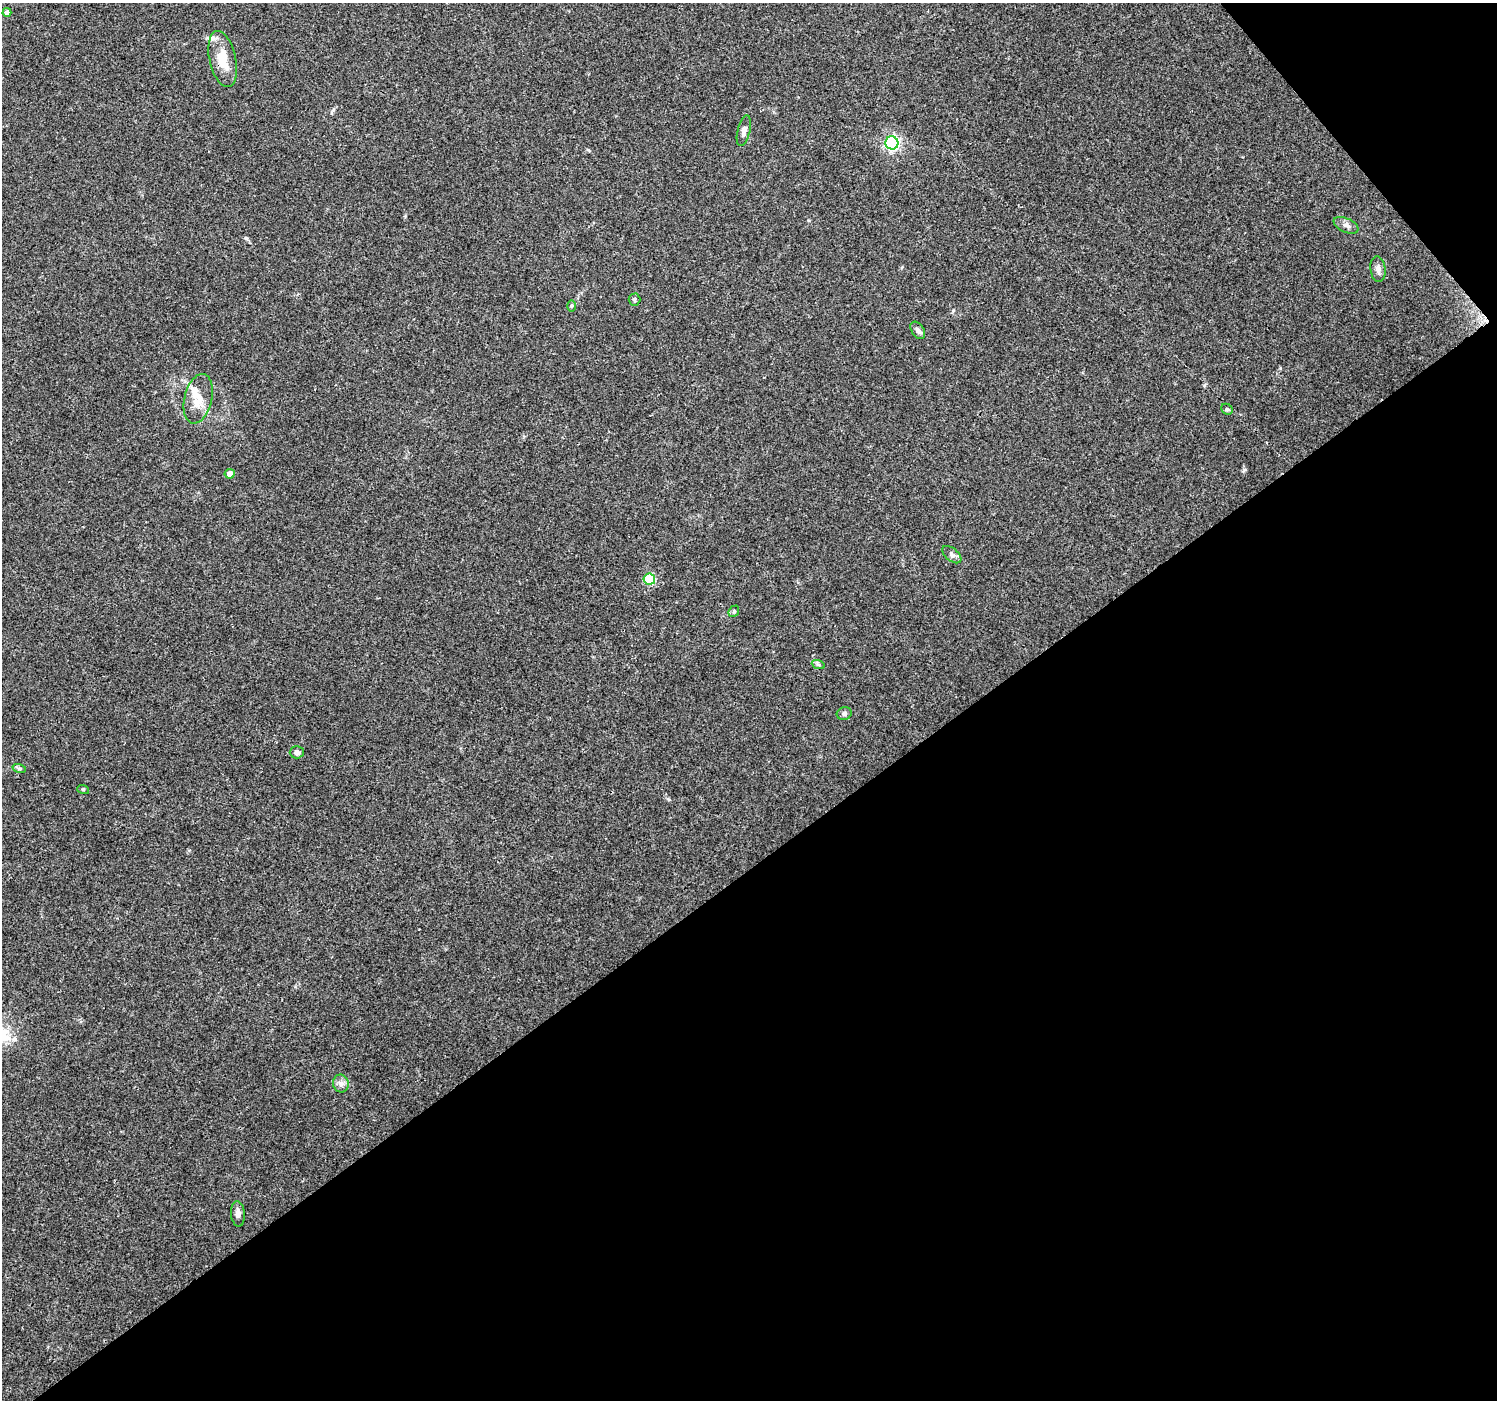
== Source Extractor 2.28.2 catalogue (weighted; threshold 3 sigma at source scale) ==
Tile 12 of 4 x 4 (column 4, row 3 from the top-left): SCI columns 4485-5979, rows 1535-2932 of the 5984 x 5930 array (HDU 1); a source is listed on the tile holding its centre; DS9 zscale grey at full resolution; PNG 1499 x 1402 px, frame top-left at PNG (2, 3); each listed source drawn as its Kron ellipse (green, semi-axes under 4 px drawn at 4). Shown black and unused: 40% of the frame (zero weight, under 3 of 4 exposures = <1% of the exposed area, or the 3 px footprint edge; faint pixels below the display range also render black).
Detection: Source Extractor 2.28.2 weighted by HDU 2 'WHT'; one run over the whole footprint, this tile lists its part. Background 0.0621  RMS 0.004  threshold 0.0182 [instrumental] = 3 sigma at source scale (4.5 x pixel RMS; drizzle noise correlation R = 1.50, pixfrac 1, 0.0396/0.0396 arcsec/px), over >= 5 px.
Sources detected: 24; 2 inside a brighter listed object's ellipse — not listed separately; the other 22 listed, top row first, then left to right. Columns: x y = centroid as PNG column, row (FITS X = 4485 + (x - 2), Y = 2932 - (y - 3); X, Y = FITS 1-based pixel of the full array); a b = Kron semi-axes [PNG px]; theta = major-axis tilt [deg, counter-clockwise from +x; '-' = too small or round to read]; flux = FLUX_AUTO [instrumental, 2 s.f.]
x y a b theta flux
7 12 4 4 - 1.8
223 59 28 13 -77 9.4
744 131 15 6 75 2
892 143 6 6 - 89
1346 225 13 7 -25 1.6
1378 269 13 7 -83 2
634 300 6 6 - 0.78
571 306 6 4 89 0.51
918 330 9 6 -57 1.3
198 399 25 14 76 7.6
1227 409 6 5 - 0.66
230 474 5 5 - 2.3
952 555 11 6 -39 1.4
649 579 5 5 - 25
734 611 6 4 49 0.58
818 664 6 4 -20 0.64
844 713 7 6 - 1.1
297 752 7 6 - 1.4
19 768 7 4 -18 0.76
83 789 6 3 -18 0.43
341 1084 9 8 - 1.8
238 1214 12 7 -84 2
Overlapping masked pixels (flux is a lower limit): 1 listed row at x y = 223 59
Unlisted compact peaks at least as high as the median listed source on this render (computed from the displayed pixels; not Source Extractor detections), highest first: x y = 1244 470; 953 310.